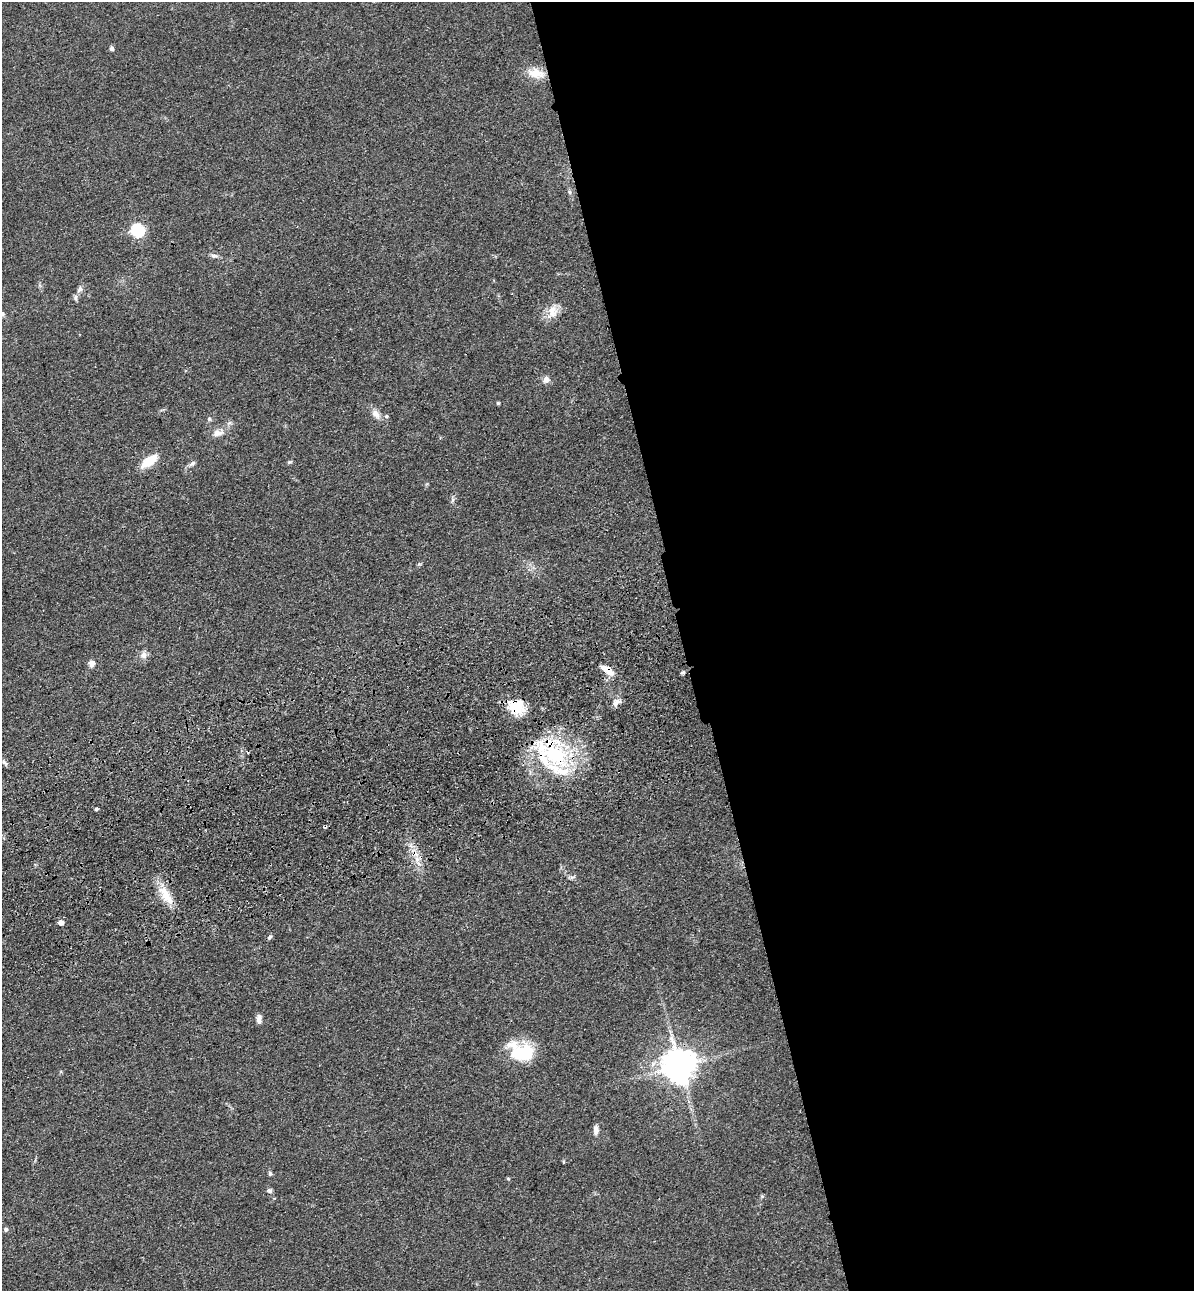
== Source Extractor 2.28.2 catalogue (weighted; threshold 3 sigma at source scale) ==
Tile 8 of 4 x 4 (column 4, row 2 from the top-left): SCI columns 3881-5072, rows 2695-3983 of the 5261 x 5389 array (HDU 1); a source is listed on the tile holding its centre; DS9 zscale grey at full resolution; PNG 1196 x 1293 px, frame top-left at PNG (2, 2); no overlay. Shown black and unused: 42% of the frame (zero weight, under 3 of 4 exposures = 6% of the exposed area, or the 3 px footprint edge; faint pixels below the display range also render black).
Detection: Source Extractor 2.28.2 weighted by HDU 2 'WHT'; one run over the whole footprint, this tile lists its part. Background 0.0538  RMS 0.0057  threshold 0.0259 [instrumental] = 3 sigma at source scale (4.5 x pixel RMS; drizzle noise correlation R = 1.50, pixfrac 1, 0.05/0.05 arcsec/px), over >= 5 px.
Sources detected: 44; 1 cosmic-ray / hot-pixel residue — not listed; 3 inside a brighter listed object's ellipse — not listed separately; the other 40 listed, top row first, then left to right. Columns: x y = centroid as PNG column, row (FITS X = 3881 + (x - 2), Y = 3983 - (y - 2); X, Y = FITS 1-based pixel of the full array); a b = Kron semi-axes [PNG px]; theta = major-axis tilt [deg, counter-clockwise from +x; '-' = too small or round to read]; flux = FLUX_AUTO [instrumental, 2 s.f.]
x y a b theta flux
111 48 5 5 - 1.6
536 73 23 12 -10 9.1
570 192 6 4 -88 0.97
137 230 6 6 - 73
214 256 11 5 1 1.7
80 289 8 7 - 2.1
75 297 8 6 88 1.4
2 314 6 5 - 0.96
552 314 20 9 39 6.4
546 380 10 9 - 2.8
498 403 3 3 - 0.82
376 414 14 9 -55 3.9
386 416 6 5 - 0.96
209 419 6 5 - 0.87
217 433 14 9 12 4.4
149 461 16 7 35 15
289 462 7 4 27 0.84
192 463 10 5 37 1.7
453 500 7 4 88 1.1
143 655 11 9 79 2.9
92 663 9 8 - 2.5
607 670 16 7 -36 6.6
683 672 5 5 - 0.92
616 702 13 8 36 3
516 707 20 18 -32 15
555 755 48 31 -61 58
4 762 10 4 -50 1.4
96 809 4 4 - 1
417 859 8 7 - 3
166 895 32 11 -57 11
61 923 5 5 - 3.5
270 937 7 5 45 1.1
259 1019 10 6 88 2.6
522 1052 28 18 -19 31
679 1066 10 9 - 1200
596 1130 12 6 -90 2.9
270 1173 7 5 -89 0.99
508 1179 5 4 - 0.64
270 1191 8 6 -44 1.4
6 1230 6 5 - 1
Overlapping masked pixels (flux is a lower limit): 4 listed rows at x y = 607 670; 516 707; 555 755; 679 1066
Isophote crosses this tile's border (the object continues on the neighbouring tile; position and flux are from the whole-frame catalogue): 1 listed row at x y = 2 314